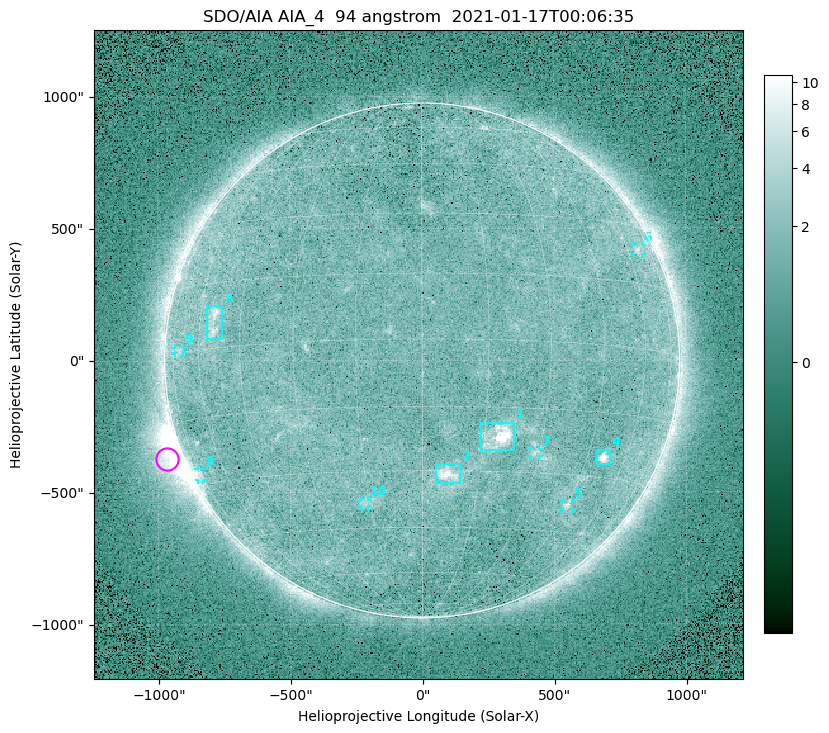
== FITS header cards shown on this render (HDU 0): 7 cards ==
TELESCOP= 'SDO/AIA '
INSTRUME= 'AIA_4   '
WAVELNTH=                   94
WAVEUNIT= 'angstrom'
DATE-OBS= '2021-01-17T00:06:35.12'
CTYPE1  = 'HPLN-TAN'
CTYPE2  = 'HPLT-TAN'

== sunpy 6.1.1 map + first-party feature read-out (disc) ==
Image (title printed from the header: SDO/AIA AIA_4  94 angstrom  2021-01-17T00:06:35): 512 x 512 px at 4.8 arcsec/px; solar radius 976 arcsec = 203 px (full disc in frame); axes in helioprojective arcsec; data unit not stated in the header (colour bar unlabelled)
Orientation: roll -0.138 deg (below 1 deg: not rotated)
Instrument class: DISC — disc imager (sunpy class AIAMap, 94 A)
Bright regions (active regions / flare kernels): reference = the median radial profile (limb darkening/brightening removed); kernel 5 px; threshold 5 sigma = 1.91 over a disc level ~1.66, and >= 1.15x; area >= 9 px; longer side >= 5 px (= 24 arcsec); searched inside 0.97 R_sun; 10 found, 10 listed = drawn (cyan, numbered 1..; 6 of them under ~33 arcsec drawn as corner ticks so the feature stays visible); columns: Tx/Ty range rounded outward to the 10 arcsec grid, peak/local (2 s.f.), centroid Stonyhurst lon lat
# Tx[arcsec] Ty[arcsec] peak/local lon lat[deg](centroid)
1 220..350 -340..-230 12 +18 -22
2 50..150 -470..-390 5.9 +7 -31
3 -820..-750 80..210 4.6 -54 +6
4 660..710 -400..-340 8.1 +51 -25
5 530..570 -570..-530 3.6 +45 -38
6 800..840 400..440 2.8 +66 +23
7 410..440 -360..-330 2.7 +29 -25
8 -850..-830 -450..-410 2.8 -75 -27
9 -940..-900 30..50 2.3 -71 +1
10 -230..-200 -550..-530 2.4 -17 -38
Off-limb structures (1.02-1.3 R_sun): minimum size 50 px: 5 found; the strongest spans PA ~95..130 deg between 1.02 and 1.21 R_sun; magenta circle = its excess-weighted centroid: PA ~110 deg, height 1.06 R_sun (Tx ~-970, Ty ~-370 arcsec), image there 5.4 x the reference